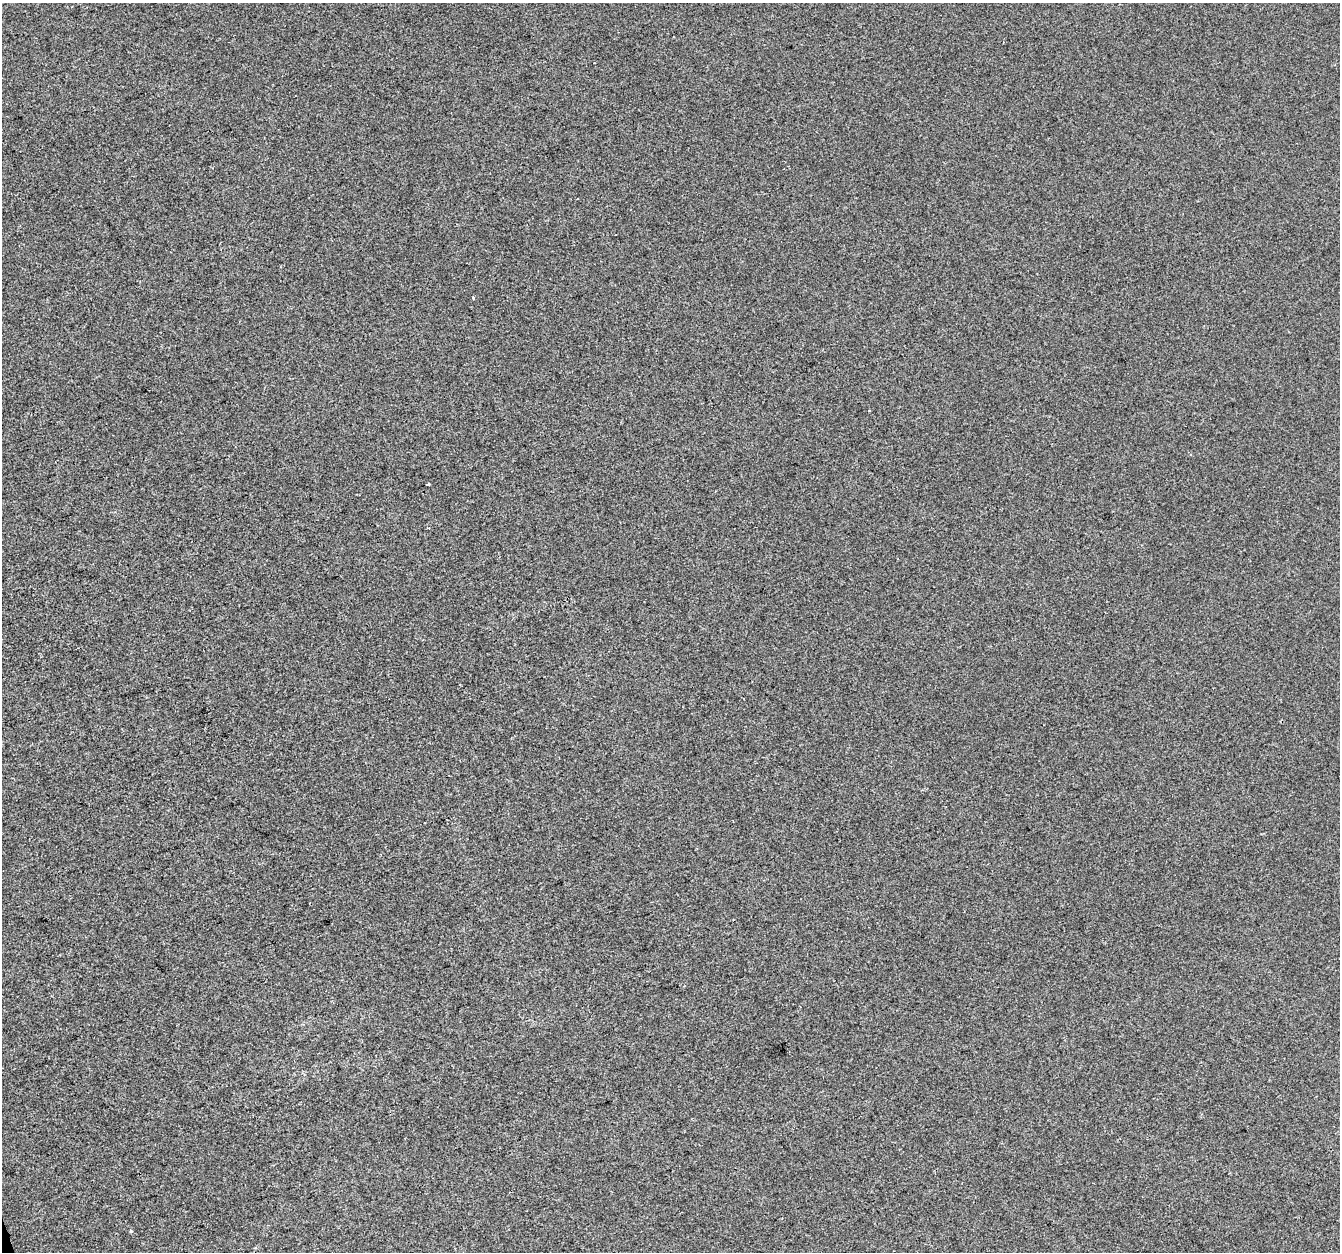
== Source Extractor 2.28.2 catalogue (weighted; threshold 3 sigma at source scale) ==
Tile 7 of 4 x 4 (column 3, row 2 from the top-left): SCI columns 2677-4014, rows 2613-3862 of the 5352 x 5172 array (HDU 1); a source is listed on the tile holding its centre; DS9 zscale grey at full resolution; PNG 1342 x 1254 px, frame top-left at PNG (2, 3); no overlay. Shown black and unused: <1% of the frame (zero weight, under 2 of 3 exposures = <1% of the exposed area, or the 3 px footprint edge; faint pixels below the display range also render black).
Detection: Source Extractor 2.28.2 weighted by HDU 2 'WHT'; one run over the whole footprint, this tile lists its part. Background 7.22e-04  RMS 0.0058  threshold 0.026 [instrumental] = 3 sigma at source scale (4.5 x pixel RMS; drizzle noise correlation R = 1.50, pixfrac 1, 0.0396/0.0396 arcsec/px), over >= 5 px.
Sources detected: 4; all 4 listed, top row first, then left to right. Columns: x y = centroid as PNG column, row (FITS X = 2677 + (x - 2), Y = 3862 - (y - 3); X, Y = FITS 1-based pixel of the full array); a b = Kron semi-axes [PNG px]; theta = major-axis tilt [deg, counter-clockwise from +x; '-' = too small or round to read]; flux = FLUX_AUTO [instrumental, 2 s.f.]
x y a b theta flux
473 297 3 3 - 3.2
869 411 3 2 - 0.73
428 484 4 3 - 4.1
131 1231 3 3 - 1.2